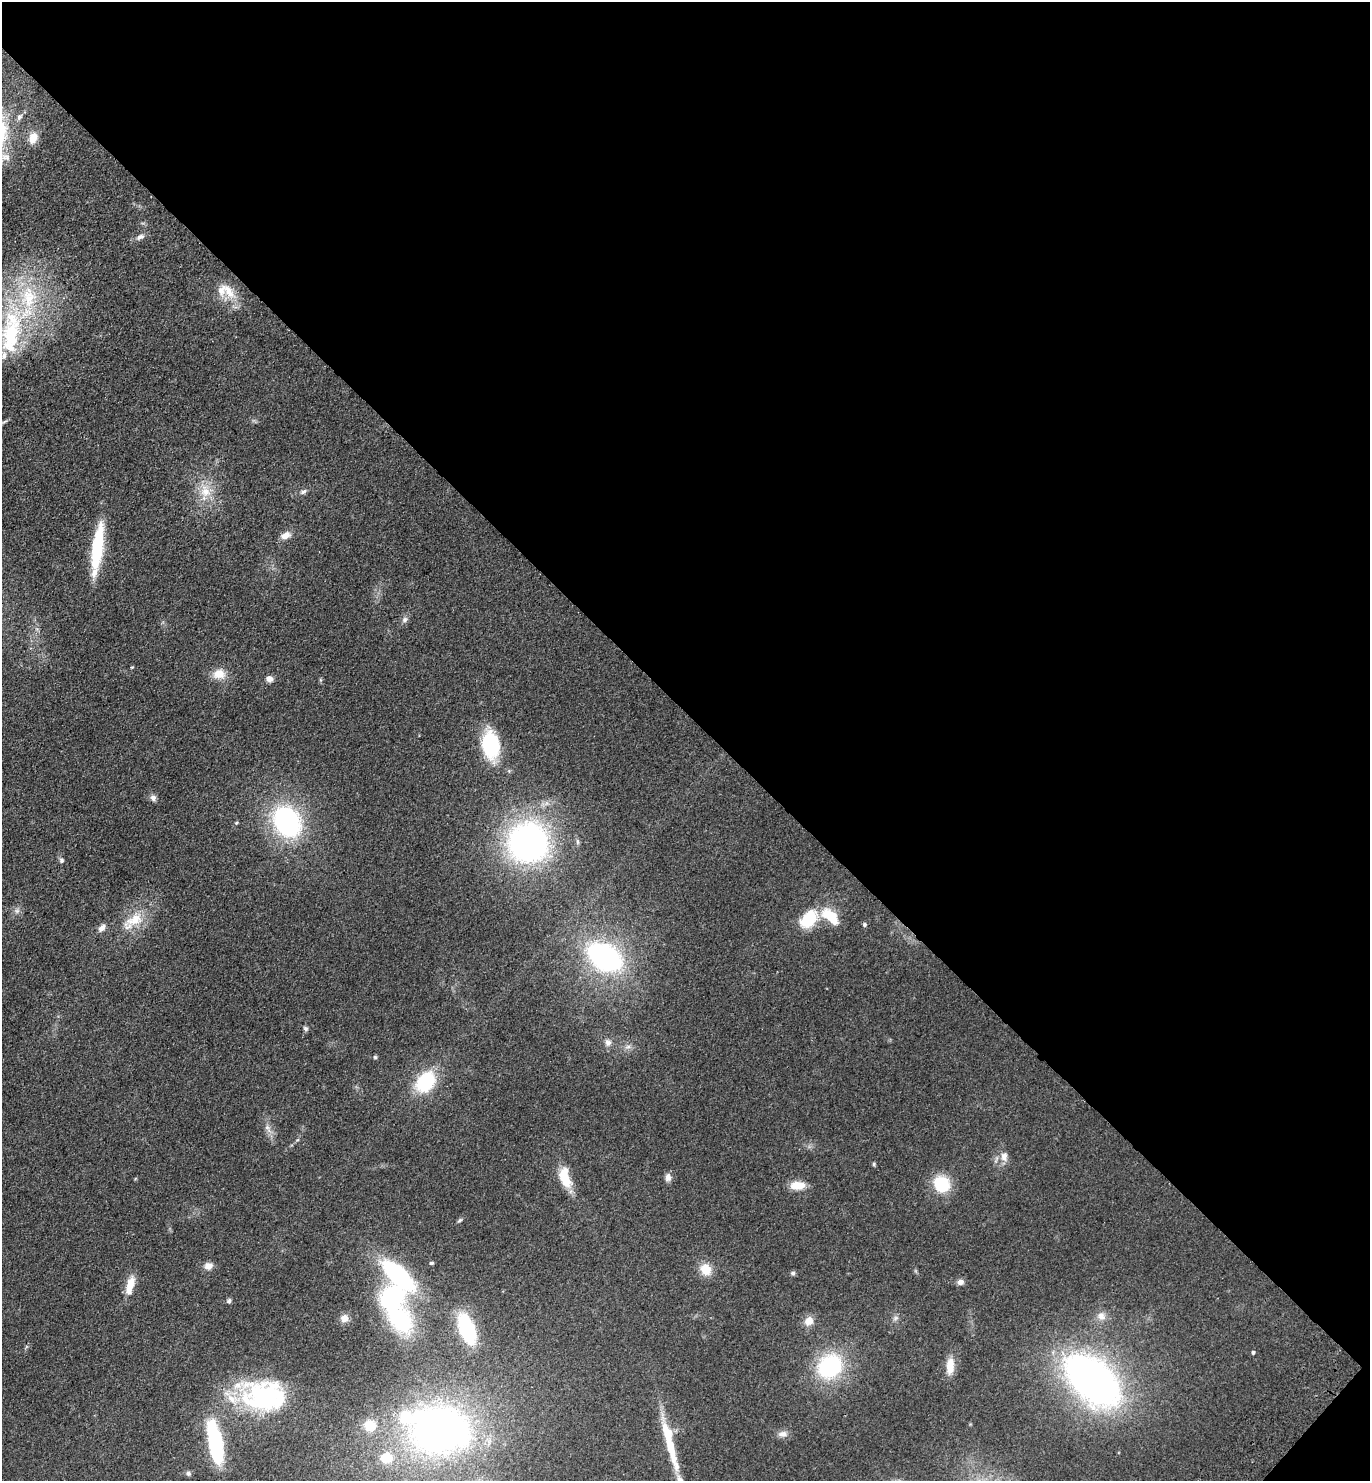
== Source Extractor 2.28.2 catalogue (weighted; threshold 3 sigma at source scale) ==
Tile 8 of 4 x 4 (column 4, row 2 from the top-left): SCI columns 4494-5861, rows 3049-4527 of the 6108 x 6096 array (HDU 1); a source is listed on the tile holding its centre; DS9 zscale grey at full resolution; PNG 1372 x 1483 px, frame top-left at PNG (2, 2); no overlay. Shown black and unused: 48% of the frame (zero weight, under 3 of 4 exposures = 6% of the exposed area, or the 3 px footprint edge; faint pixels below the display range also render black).
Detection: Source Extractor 2.28.2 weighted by HDU 2 'WHT'; one run over the whole footprint, this tile lists its part. Background 0.167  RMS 0.0091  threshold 0.0411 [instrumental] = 3 sigma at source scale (4.5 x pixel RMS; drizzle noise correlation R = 1.50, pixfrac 1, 0.05/0.05 arcsec/px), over >= 5 px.
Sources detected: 73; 2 inside a brighter object's white glare — not listed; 5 inside a brighter listed object's ellipse — not listed separately; the other 66 listed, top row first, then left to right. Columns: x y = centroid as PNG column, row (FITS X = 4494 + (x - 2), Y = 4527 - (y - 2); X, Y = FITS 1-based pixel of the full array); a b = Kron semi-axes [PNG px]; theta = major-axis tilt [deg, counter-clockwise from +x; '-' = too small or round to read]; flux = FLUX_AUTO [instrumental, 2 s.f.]
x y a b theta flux
19 117 9 6 56 2.9
33 138 12 8 69 12
140 237 12 6 26 4.1
229 292 29 12 -51 16
11 336 95 32 70 140
205 491 19 15 -74 19
303 492 9 6 27 2.7
286 535 13 8 26 7.1
97 547 51 11 82 61
405 620 8 7 - 3.2
132 667 4 3 - 0.83
219 674 16 12 2 13
269 679 8 7 - 5
491 745 20 13 -80 86
153 798 8 8 - 3.5
287 821 35 27 -63 130
236 823 5 4 - 1.1
528 843 36 35 - 300
61 860 7 6 - 2.2
17 911 7 6 - 2.9
830 916 23 12 -40 26
809 919 24 15 47 34
134 920 32 16 28 26
864 925 5 5 - 1.6
102 928 11 7 48 5.1
604 957 28 19 -31 210
305 1028 7 6 - 2.1
608 1043 10 9 - 4.7
628 1047 7 4 1 2.5
375 1057 5 5 - 1.3
425 1082 21 15 51 59
267 1127 9 5 -59 3.3
1004 1156 13 10 86 7
874 1164 5 4 - 1.3
668 1177 10 7 89 4.8
565 1178 24 11 -74 25
942 1184 14 13 - 44
798 1185 15 9 1 16
460 1220 7 4 35 1.6
431 1263 5 4 - 1.6
208 1266 10 8 9 6.4
706 1269 15 13 -69 15
793 1273 6 6 - 1.9
398 1275 39 16 -44 120
960 1282 8 7 - 4.2
130 1285 23 9 75 15
391 1297 25 22 33 93
229 1301 6 6 - 2.1
1101 1316 13 11 -42 7.1
344 1318 10 9 - 5.7
895 1318 8 6 22 2.7
401 1321 27 18 -49 96
809 1321 12 10 44 8.8
467 1329 22 11 -69 95
1253 1353 4 4 - 1.9
830 1366 23 19 40 96
950 1366 20 9 86 14
1092 1380 46 27 -44 530
265 1398 56 39 -10 130
370 1425 11 10 - 21
438 1430 55 46 51 400
783 1434 13 9 5 5.5
215 1443 32 9 -79 150
670 1446 72 10 -74 41
386 1458 11 10 - 23
188 1473 7 6 - 2.1